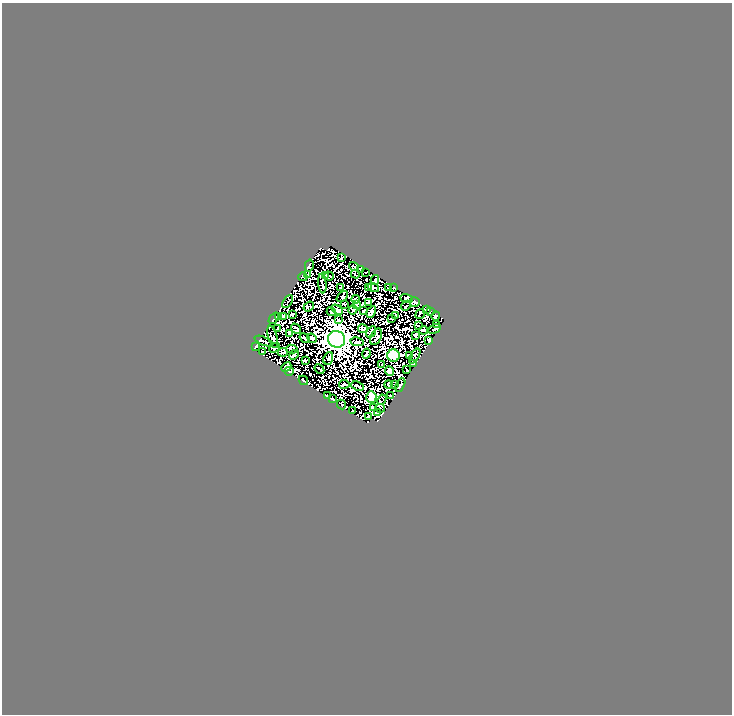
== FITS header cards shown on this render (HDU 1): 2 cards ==
NAXIS1  =                  730
NAXIS2  =                  712

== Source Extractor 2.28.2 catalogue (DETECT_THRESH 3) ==
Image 730 x 712 px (HDU 1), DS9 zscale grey, 1 PNG px = 1 image px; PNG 734 x 716 px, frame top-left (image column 1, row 712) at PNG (2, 3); each listed source drawn as its Kron ellipse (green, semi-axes under 4 px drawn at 4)
Background 0.0684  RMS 0.051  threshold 0.152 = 3 sigma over >= 5 px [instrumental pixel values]
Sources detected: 97; all 97 listed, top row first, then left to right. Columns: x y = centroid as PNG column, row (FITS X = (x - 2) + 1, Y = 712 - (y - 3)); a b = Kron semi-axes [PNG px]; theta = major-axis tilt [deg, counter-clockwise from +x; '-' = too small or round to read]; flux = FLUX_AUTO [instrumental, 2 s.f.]
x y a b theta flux
341 258 4 2 - 3.2
309 265 6 2 76 4.2
354 267 5 2 - 0.36
361 269 3 2 - 4.1
366 272 3 2 - 3
307 274 3 3 - 2.6
355 274 4 2 - 1.6
325 275 3 2 - 2.7
329 276 5 2 - 2.6
303 277 4 2 - 3
375 280 5 2 - 3.7
322 284 10 2 -84 4.4
368 287 4 2 - 3.8
373 287 6 2 -18 2.8
389 287 3 2 - 2.3
394 287 3 3 - 7.1
340 288 3 2 - 1.7
342 296 7 3 41 2.7
406 298 6 4 -21 3.2
356 299 4 2 - 1.6
288 302 7 2 52 2.7
368 302 3 2 - 3.4
415 302 5 4 - 7.2
345 304 3 2 - 2.8
357 304 3 2 - 2.7
406 306 6 2 46 4.2
309 307 6 2 37 2.5
426 309 4 2 - 2.4
337 310 6 3 -33 4.6
353 310 4 4 - 0.88
364 311 4 3 - 2.5
331 312 4 3 - 4.2
371 312 6 2 60 4.2
430 312 4 2 - 2.8
292 314 3 3 - 3.3
420 314 5 2 - 1.1
396 316 3 2 - 3.5
436 316 4 3 - 3
278 317 3 2 - 1.3
283 317 4 3 - 3.8
274 318 6 2 48 5.2
392 319 3 2 - 2
339 320 3 2 - 2
436 324 4 2 - 4.7
418 326 3 2 - 2.1
278 329 3 2 - 3.7
296 329 6 4 -50 2.2
363 329 5 3 - 4.8
435 329 6 3 30 6
423 330 4 2 - 3.9
371 332 6 2 56 4.7
289 334 3 2 - 2.4
416 335 3 2 - 2.6
273 337 11 4 -75 1.8
376 337 9 5 65 8.7
305 338 6 2 -36 3.3
312 338 5 3 - 9.1
336 339 9 8 - 5600
428 340 3 2 - 4.5
263 341 9 2 -21 3.1
357 342 7 3 -10 6.4
256 346 2 2 - 1.9
275 348 6 3 45 3.8
292 349 5 3 - 2.1
263 352 3 2 - 2.3
283 352 5 2 - 3.1
366 353 5 2 - 2.8
294 355 5 2 - 3.6
409 355 3 2 - 2.9
393 356 6 6 - 330
415 356 8 3 58 1.1
328 358 6 4 68 18
306 360 3 2 - 2.4
413 364 4 3 - 5.8
382 365 4 2 - 2.6
286 367 5 4 - 6
319 369 5 2 - 4
407 370 3 2 - 3.3
289 371 4 2 - 4.5
389 371 5 4 - 27
303 380 5 2 - 5.2
344 384 5 3 - 3.2
388 385 4 3 - 5
395 385 4 2 - 3.6
400 385 7 3 63 5.6
358 386 6 2 -25 2.6
327 396 3 2 - 2.6
391 396 3 2 - 2.5
371 397 6 5 - 220
332 399 3 2 - 2.2
382 400 5 3 - 3.1
341 404 5 2 - 1.1
373 407 4 2 - 3.4
380 408 5 2 - 1.8
352 411 3 2 - 3
377 413 4 2 - 2.7
368 416 4 2 - 2.7